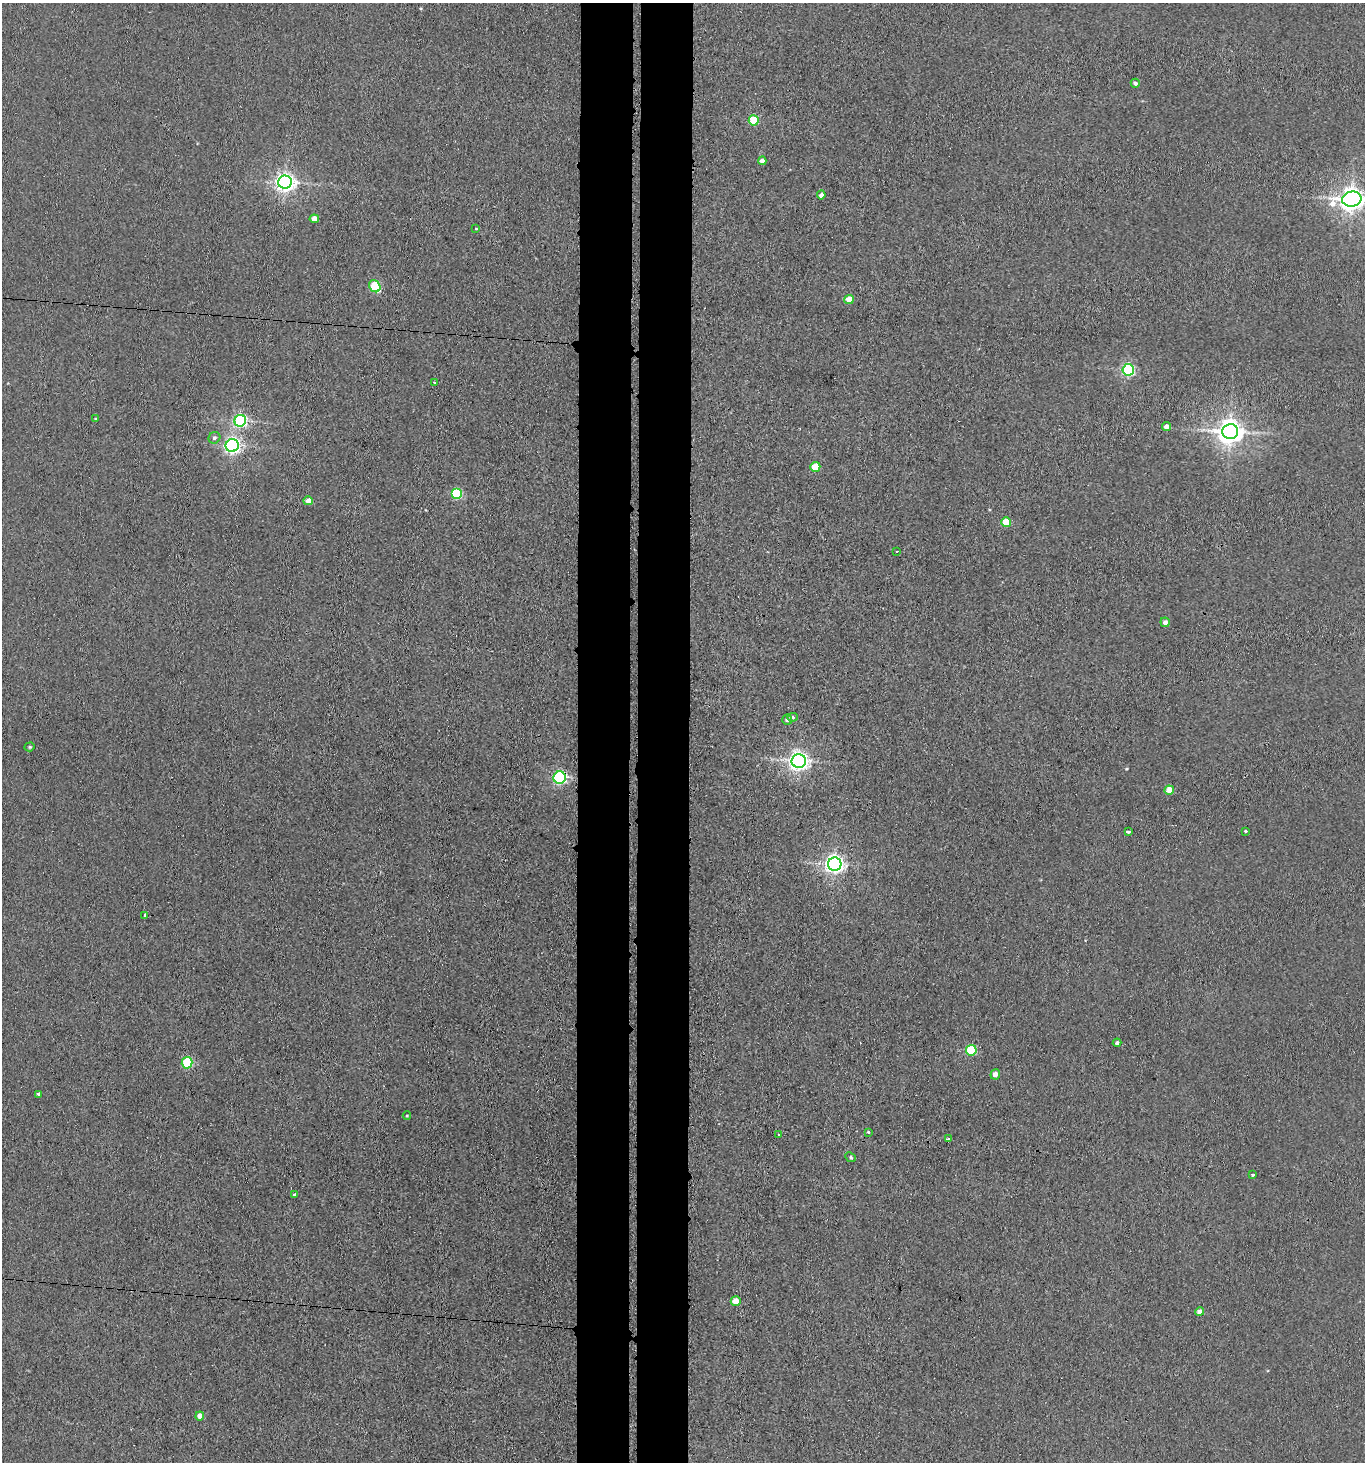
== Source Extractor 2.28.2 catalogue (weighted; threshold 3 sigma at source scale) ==
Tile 5 of 3 x 3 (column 2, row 2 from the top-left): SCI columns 1587-2949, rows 1467-2926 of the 4473 x 4392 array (HDU 1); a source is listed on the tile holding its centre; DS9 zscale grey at full resolution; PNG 1367 x 1464 px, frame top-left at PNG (2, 3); each listed source drawn as its Kron ellipse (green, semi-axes under 4 px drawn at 4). Shown black and unused: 8% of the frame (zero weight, under 3 of 4 exposures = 5% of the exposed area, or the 3 px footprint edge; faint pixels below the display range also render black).
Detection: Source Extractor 2.28.2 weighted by HDU 2 'WHT'; one run over the whole footprint, this tile lists its part. Background 0.042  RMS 0.0062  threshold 0.0278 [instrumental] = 3 sigma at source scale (4.5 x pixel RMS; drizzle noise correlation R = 1.50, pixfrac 1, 0.05/0.05 arcsec/px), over >= 5 px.
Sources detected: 49; all 49 listed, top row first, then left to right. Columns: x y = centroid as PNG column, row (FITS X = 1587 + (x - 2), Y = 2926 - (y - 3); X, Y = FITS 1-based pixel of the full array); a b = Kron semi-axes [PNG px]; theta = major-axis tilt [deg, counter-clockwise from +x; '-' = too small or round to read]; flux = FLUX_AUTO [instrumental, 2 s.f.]
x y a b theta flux
1135 83 4 4 - 1.9
754 120 5 5 - 40
762 161 4 4 - 3.6
285 182 6 6 - 320
821 195 4 4 - 3.2
1352 199 9 7 11 530
314 219 4 4 - 5.7
476 229 3 3 - 1
375 286 6 5 - 37
849 299 5 4 - 11
1128 370 5 5 - 110
435 382 4 3 - 1.2
95 419 3 3 - 0.59
240 421 6 5 - 110
1166 427 4 4 - 3.5
1230 432 8 7 - 650
214 438 6 5 - 1.6
232 445 6 6 - 190
815 467 5 5 - 16
456 494 5 5 - 49
308 501 4 4 - 5
1006 522 5 4 - 18
897 552 3 2 - 0.91
1165 622 4 4 - 2.7
792 717 5 4 - 1.1
787 720 5 5 - 1.6
30 747 5 4 - 0.85
799 761 7 7 - 340
560 778 6 6 - 110
1169 790 5 4 - 9.7
1128 831 4 3 - 4.4
1246 831 3 3 - 2
835 864 6 6 - 300
145 915 3 3 - 2.7
1117 1043 4 4 - 1.7
971 1050 5 5 - 43
187 1063 6 5 - 38
995 1074 5 4 - 3.9
38 1094 3 3 - 1.1
407 1116 4 3 - 0.57
868 1132 3 3 - 1.3
779 1135 3 3 - 0.9
948 1139 3 3 - 3.9
851 1157 5 4 - 1.1
1253 1174 3 3 - 1.6
294 1195 3 3 - 0.92
736 1301 5 4 - 9.6
1200 1312 4 4 - 4.6
200 1416 4 4 - 5.1
Overlapping masked pixels (flux is a lower limit): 1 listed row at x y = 560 778
Isophote crosses this tile's border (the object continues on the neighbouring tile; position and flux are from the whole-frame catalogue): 1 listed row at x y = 1352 199